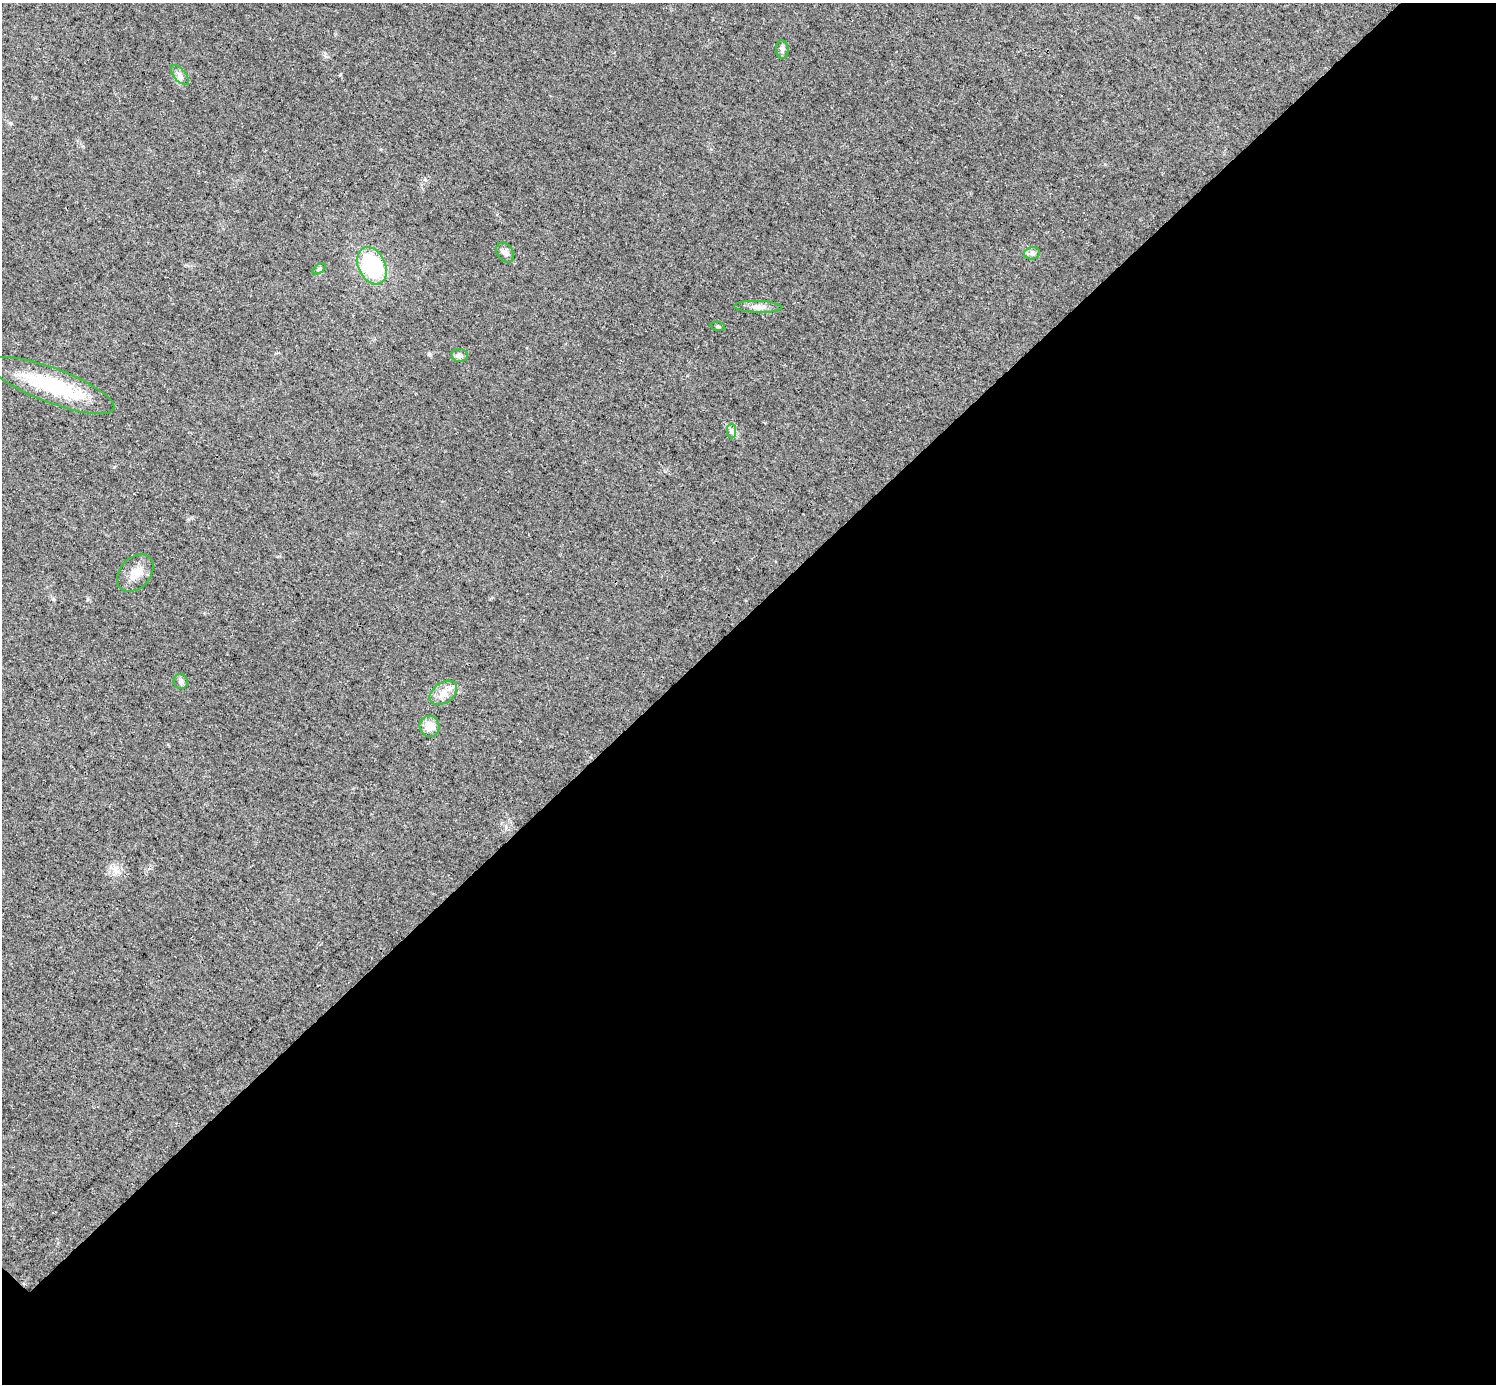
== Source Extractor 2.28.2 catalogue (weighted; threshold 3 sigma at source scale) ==
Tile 12 of 4 x 4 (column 4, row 3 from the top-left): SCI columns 4484-5977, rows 1537-2918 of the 5979 x 5979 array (HDU 1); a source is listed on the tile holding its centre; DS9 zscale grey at full resolution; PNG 1498 x 1386 px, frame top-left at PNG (2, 3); each listed source drawn as its Kron ellipse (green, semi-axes under 4 px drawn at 4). Shown black and unused: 56% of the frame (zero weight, under 3 of 4 exposures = <1% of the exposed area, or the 3 px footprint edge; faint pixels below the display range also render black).
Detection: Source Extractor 2.28.2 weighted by HDU 2 'WHT'; one run over the whole footprint, this tile lists its part. Background 0.0162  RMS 0.0049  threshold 0.022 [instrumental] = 3 sigma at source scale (4.5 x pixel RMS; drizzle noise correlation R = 1.50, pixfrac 1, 0.05/0.05 arcsec/px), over >= 5 px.
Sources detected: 15; all 15 listed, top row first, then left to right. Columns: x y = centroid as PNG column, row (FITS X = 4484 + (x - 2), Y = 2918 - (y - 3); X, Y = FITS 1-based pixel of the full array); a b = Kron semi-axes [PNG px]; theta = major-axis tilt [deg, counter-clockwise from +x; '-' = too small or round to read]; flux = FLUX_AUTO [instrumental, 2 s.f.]
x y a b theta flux
782 49 9 6 -86 1.5
180 75 12 6 -50 2
505 252 11 8 -55 2.1
1032 253 8 6 11 1.4
372 266 20 13 -64 37
319 269 7 3 36 0.7
758 307 24 6 -2 3.3
718 326 7 3 -8 0.63
459 355 8 6 -6 1.6
52 385 66 17 -21 40
732 431 7 4 -89 1.1
135 573 21 15 47 6.7
181 682 7 7 - 1.4
443 693 15 10 36 4.9
430 726 10 10 - 5.9
Unlisted compact peaks at least as high as the median listed source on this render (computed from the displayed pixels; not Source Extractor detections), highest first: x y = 429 354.